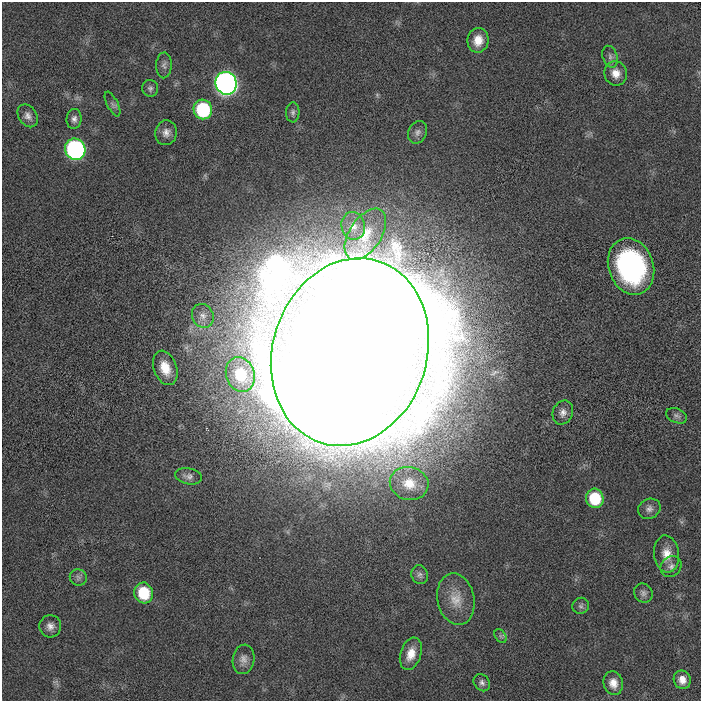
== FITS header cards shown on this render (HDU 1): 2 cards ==
NAXIS1  =                  699 / length of original image axis
NAXIS2  =                  699 / length of original image axis

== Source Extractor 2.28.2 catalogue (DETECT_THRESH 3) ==
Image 699 x 699 px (HDU 1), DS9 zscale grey, 1 PNG px = 1 image px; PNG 703 x 703 px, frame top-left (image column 1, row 699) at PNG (2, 2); each listed source drawn as its Kron ellipse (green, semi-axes under 4 px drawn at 4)
Background 1.14e-04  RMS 0.0025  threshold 0.00738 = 3 sigma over >= 5 px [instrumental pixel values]
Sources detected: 42; all 42 listed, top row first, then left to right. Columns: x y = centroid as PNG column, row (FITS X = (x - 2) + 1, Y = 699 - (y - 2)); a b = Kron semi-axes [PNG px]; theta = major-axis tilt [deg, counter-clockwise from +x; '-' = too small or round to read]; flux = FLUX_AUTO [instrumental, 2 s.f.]
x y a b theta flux
478 40 12 10 81 2.3
610 57 11 7 -72 0.69
164 65 13 8 88 0.69
616 73 12 11 - 1.7
226 83 11 10 - 120
150 88 8 8 - 0.52
112 104 13 5 -63 0.53
203 109 10 9 - 14
293 112 10 6 88 0.53
28 116 12 9 -56 0.98
74 119 10 7 83 0.74
417 132 11 9 66 0.8
166 133 12 11 - 1.1
75 149 11 10 - 43
353 226 14 11 -78 1.7
365 234 29 16 57 5
631 266 29 22 -71 31
203 316 12 10 -62 1.3
350 352 95 77 72 3500
165 368 18 11 -70 3.2
240 375 18 14 -71 6.8
563 413 12 10 66 1.1
677 416 11 7 -23 0.56
188 476 14 8 -10 0.84
409 483 19 16 -13 3.4
595 498 10 8 -77 6.6
649 509 11 9 29 0.87
667 554 18 12 -85 2.4
671 566 11 9 41 0.9
420 575 9 8 - 0.63
78 577 8 8 - 0.61
144 593 10 9 - 6.7
643 593 10 9 - 0.66
456 599 26 18 -78 3.5
581 606 8 8 - 0.5
50 626 11 11 - 1.1
500 636 7 5 -56 0.38
411 654 17 10 72 2.3
243 659 15 10 80 1.2
682 680 9 8 - 1.4
482 683 9 7 -51 0.64
613 683 12 9 -76 1.6